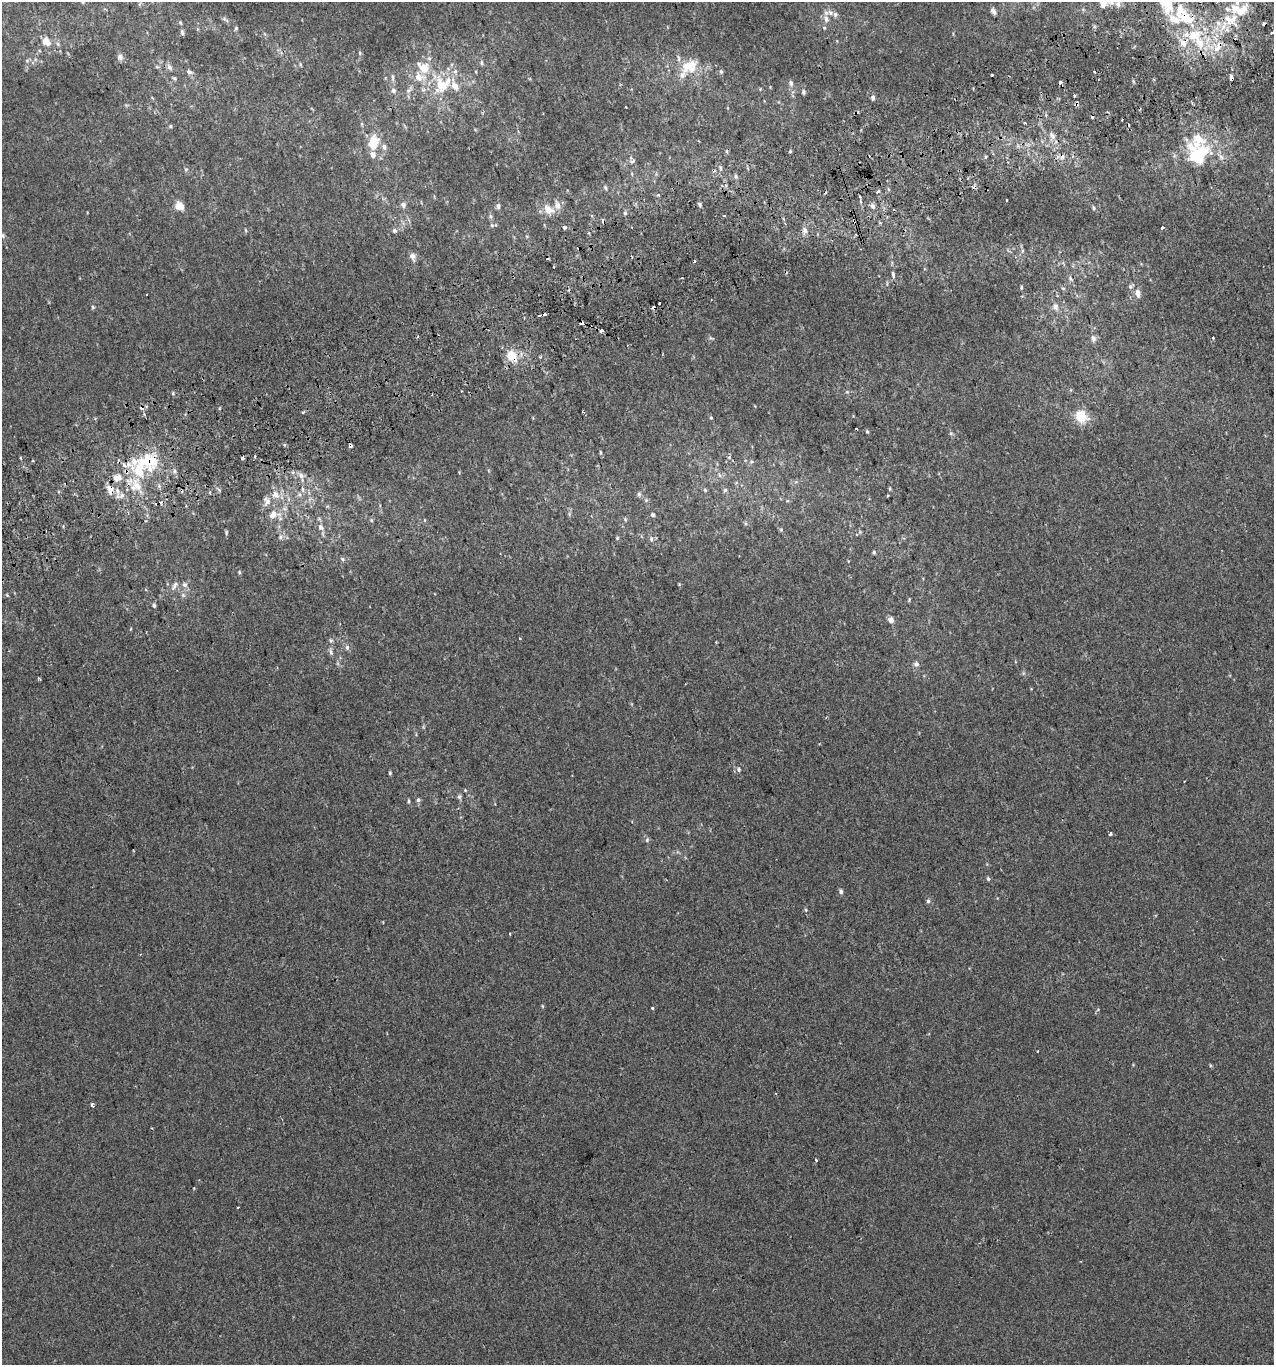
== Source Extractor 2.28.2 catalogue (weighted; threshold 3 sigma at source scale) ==
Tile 10 of 4 x 4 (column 2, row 3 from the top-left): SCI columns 1359-2630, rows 1407-2769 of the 5313 x 5536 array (HDU 1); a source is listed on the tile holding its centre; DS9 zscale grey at full resolution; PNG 1276 x 1367 px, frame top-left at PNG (2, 2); no overlay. Shown black and unused: <1% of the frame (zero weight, under 2 of 3 exposures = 2% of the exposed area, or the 3 px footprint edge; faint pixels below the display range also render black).
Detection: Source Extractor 2.28.2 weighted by HDU 2 'WHT'; one run over the whole footprint, this tile lists its part. Background 3.90e-04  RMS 0.0036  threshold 0.0164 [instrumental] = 3 sigma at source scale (4.5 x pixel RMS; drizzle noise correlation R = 1.50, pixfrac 1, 0.0396/0.0396 arcsec/px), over >= 5 px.
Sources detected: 221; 26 cosmic-ray / hot-pixel residue — not listed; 24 inside a brighter listed object's ellipse — not listed separately; the other 171 listed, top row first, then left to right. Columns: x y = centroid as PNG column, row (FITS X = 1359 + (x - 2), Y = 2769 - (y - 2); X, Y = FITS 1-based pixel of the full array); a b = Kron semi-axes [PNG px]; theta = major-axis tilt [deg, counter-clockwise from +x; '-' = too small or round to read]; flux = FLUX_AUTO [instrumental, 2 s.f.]
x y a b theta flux
1103 2 11 8 85 4.6
1168 3 21 15 -56 8
1237 3 7 5 -89 0.97
139 4 6 4 70 0.5
1118 4 11 8 81 1.6
993 11 9 5 -53 1.3
835 14 7 6 - 0.84
1186 18 18 12 -42 10
225 19 12 4 -36 0.9
826 19 10 7 -74 2.1
1230 20 23 15 -18 8.7
180 22 6 4 -86 0.52
236 28 6 4 73 0.56
182 32 8 5 -76 0.83
1273 32 3 3 - 1
46 41 12 10 -39 3.6
1200 42 27 11 -52 9.9
1183 43 9 8 - 3
58 44 6 4 -71 0.61
1218 47 17 8 62 4.2
360 53 5 5 - 0.46
120 57 9 7 -85 1.5
481 63 7 4 86 0.65
157 67 6 4 -19 0.49
169 67 9 6 -53 1.2
688 67 23 16 -27 8.4
424 68 12 11 - 5.2
455 71 8 6 69 1.1
189 72 8 6 -25 1.2
721 72 6 5 - 0.57
392 77 9 4 -85 0.84
1231 77 6 3 -89 7.4
174 78 7 4 -27 0.55
1133 81 5 3 - 0.42
791 83 8 6 -73 1.1
442 85 20 16 -83 11
423 90 7 4 -18 0.63
393 91 6 6 - 1
803 92 7 5 -90 0.7
1074 96 3 3 - 1.3
873 97 6 5 - 1
1077 102 4 3 - 3.9
1025 123 3 3 - 0.39
362 124 6 3 -71 0.43
170 126 5 4 - 0.5
1052 136 13 6 -50 2.1
373 143 14 10 77 8.3
384 147 7 6 - 1.3
790 152 3 3 - 2.1
1198 155 19 16 -82 29
1221 157 11 7 -51 1.7
632 161 8 5 18 0.75
186 169 5 4 - 0.45
632 174 5 3 - 0.35
605 188 6 4 -69 0.54
888 189 6 3 -71 0.44
877 192 4 3 - 1.1
700 204 5 4 - 0.68
403 205 8 7 - 1.1
179 206 9 8 - 3.4
498 206 5 5 - 1.3
872 206 7 6 - 1.2
1094 208 6 4 -64 0.58
548 209 17 11 -36 4.3
625 213 5 5 - 0.63
490 216 6 5 - 0.64
854 221 6 3 -54 0.49
492 225 6 5 - 0.55
564 227 3 3 - 2.9
1162 228 3 3 - 1.9
245 230 5 3 - 0.4
394 230 7 6 - 0.74
805 230 9 6 -68 1.6
3 235 7 5 -70 0.63
1022 251 6 4 72 0.51
413 256 10 7 -70 1.5
695 261 4 3 - 0.9
893 274 8 4 -81 0.87
1070 278 7 4 -60 0.66
1131 286 8 5 34 0.71
1021 287 6 3 83 0.39
1063 288 6 3 -19 0.44
1138 293 8 6 -81 2.4
659 303 3 3 - 1.1
93 307 5 5 - 0.45
1055 307 10 8 -77 1.9
545 314 4 3 - 3.3
539 316 5 3 - 2.2
601 331 3 3 - 3.1
1213 337 3 3 - 1.4
1093 339 9 7 -78 1.4
512 356 14 11 -52 6.8
540 357 5 3 - 0.39
173 393 5 4 - 0.42
1081 416 16 14 -44 7.2
711 418 4 4 - 0.38
857 429 3 2 - 0.25
867 431 4 4 - 0.4
951 433 6 5 - 0.6
350 445 4 3 - 5.7
601 452 7 3 -89 0.45
255 456 3 3 - 2.1
729 457 5 5 - 0.5
242 458 3 3 - 0.98
148 460 25 20 -18 15
124 465 10 5 -53 1.9
174 471 8 7 - 1.1
719 475 6 4 -87 0.65
301 476 13 7 -68 2.3
115 477 10 7 -72 1.8
136 486 18 17 - 8.3
110 489 12 7 -74 3.2
303 489 9 4 -89 0.98
890 489 5 4 - 0.43
705 490 5 4 - 0.47
725 490 6 5 - 0.62
299 494 6 6 - 0.93
639 494 6 6 - 0.7
122 495 10 7 38 1.7
276 495 12 10 -59 3.3
646 500 5 5 - 0.48
267 501 14 11 82 2.7
273 514 14 10 52 3.7
569 514 5 5 - 0.58
653 515 5 5 - 0.55
625 519 5 4 - 0.5
371 520 5 5 - 0.54
425 520 5 3 - 0.34
321 527 9 8 - 1.8
781 530 5 5 - 0.47
226 533 8 4 89 0.44
280 537 6 5 - 0.82
617 538 5 4 - 0.43
651 539 8 5 -81 0.87
874 552 5 4 - 0.49
342 559 7 5 -29 0.75
239 572 5 4 - 0.43
185 585 7 7 - 1.3
174 586 14 6 58 1.4
7 595 6 3 -45 0.38
183 595 7 4 -45 0.75
909 600 5 4 - 0.37
154 606 5 4 - 0.68
891 620 7 6 - 1.7
131 629 5 3 - 0.29
519 638 3 2 - 0.3
331 640 7 5 -89 0.74
347 647 8 6 -88 0.94
331 652 10 5 -78 0.96
916 664 8 7 - 1.2
40 679 3 3 - 0.42
738 769 7 6 - 0.93
390 773 5 4 - 0.45
465 790 5 3 - 0.35
459 797 7 5 -88 0.77
418 800 6 5 - 0.73
409 801 5 4 - 0.47
1110 833 4 3 - 0.72
647 840 6 5 - 0.76
988 879 5 4 - 0.65
841 892 6 5 - 0.97
928 901 6 5 - 0.82
806 910 5 4 - 0.49
510 934 3 2 - 0.31
542 1006 6 3 -71 0.33
652 1008 3 3 - 0.85
1038 1051 3 2 - 0.24
1210 1065 5 3 - 0.41
92 1105 4 3 - 1.9
816 1160 3 3 - 1.5
238 1207 3 2 - 0.34
Overlapping masked pixels (flux is a lower limit): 12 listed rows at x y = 1186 18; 1230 20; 1218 47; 1231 77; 1077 102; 854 221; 539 316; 512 356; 350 445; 148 460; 110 489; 122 495
Isophote crosses this tile's border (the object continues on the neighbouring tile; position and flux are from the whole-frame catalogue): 5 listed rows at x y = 1103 2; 1168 3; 1237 3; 1118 4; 1273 32